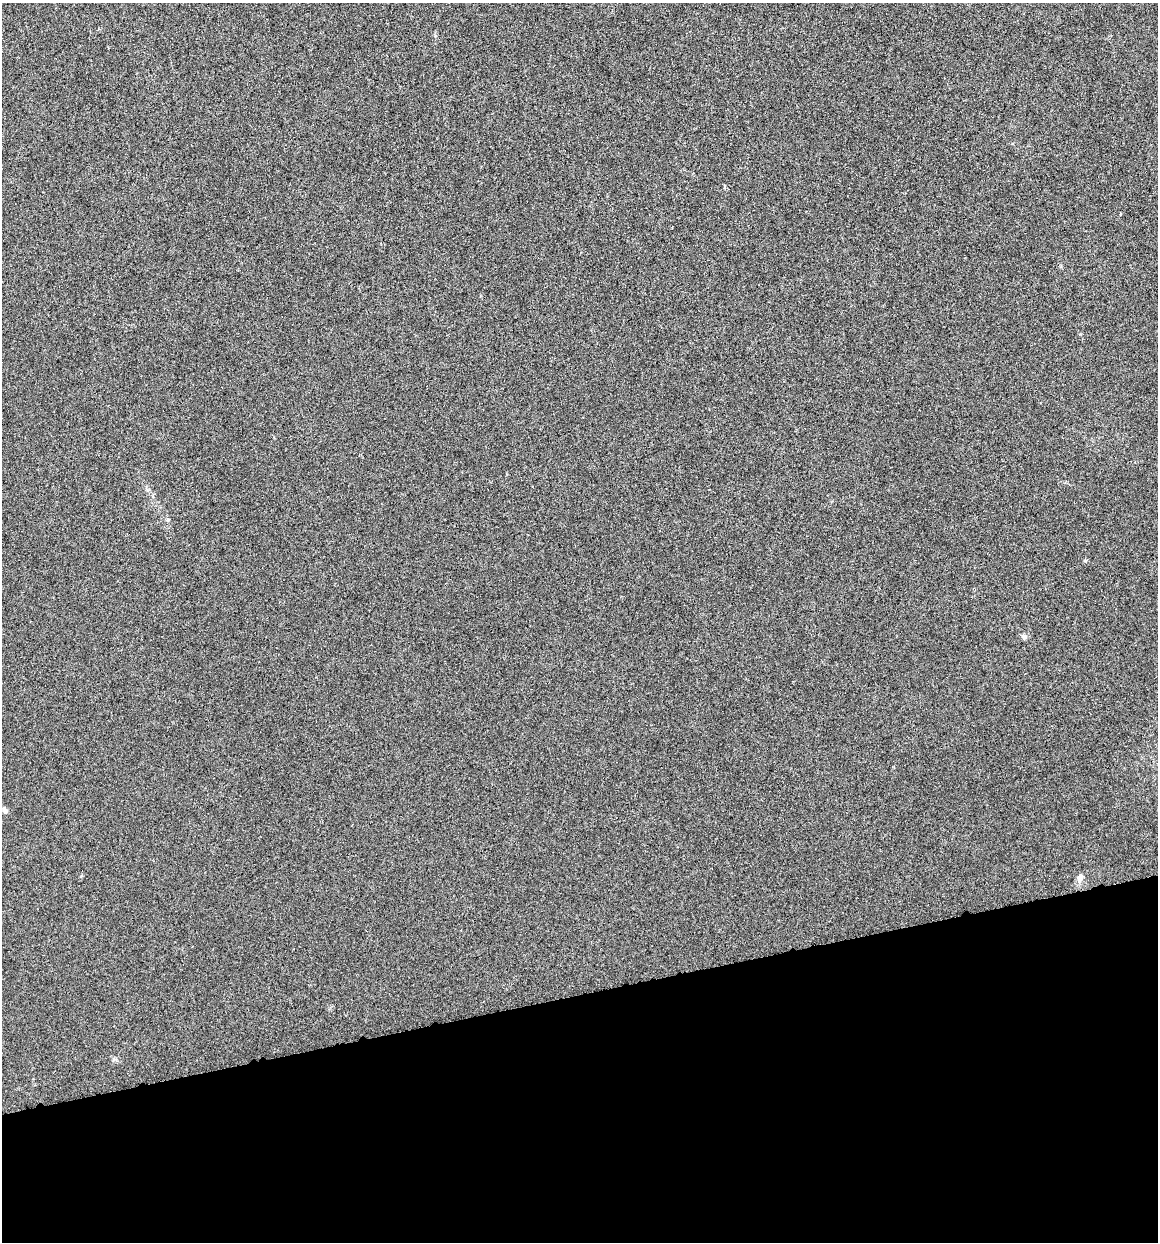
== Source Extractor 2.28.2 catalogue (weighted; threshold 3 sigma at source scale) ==
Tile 14 of 4 x 4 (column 2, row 4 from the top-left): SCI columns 1244-2399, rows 5-1244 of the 4745 x 4962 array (HDU 1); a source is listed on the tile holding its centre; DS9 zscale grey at full resolution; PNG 1160 x 1244 px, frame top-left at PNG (2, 3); no overlay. Shown black and unused: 20% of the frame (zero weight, under 4 of 8 exposures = <1% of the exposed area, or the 3 px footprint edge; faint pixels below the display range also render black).
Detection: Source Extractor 2.28.2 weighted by HDU 2 'WHT'; one run over the whole footprint, this tile lists its part. Background -6.77e-04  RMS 0.0021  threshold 0.00878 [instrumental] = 3 sigma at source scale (4.09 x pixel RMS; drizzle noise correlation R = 1.36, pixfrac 0.8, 0.0396/0.0396 arcsec/px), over >= 5 px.
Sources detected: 4; all 4 listed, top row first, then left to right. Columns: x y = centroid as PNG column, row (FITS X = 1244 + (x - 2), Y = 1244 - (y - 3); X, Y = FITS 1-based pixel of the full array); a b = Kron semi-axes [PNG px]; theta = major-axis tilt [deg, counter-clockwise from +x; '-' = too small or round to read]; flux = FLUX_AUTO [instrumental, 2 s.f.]
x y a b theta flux
725 186 5 3 - 0.18
1024 636 7 6 - 0.54
5 810 8 6 -44 0.54
1080 877 10 8 70 0.85